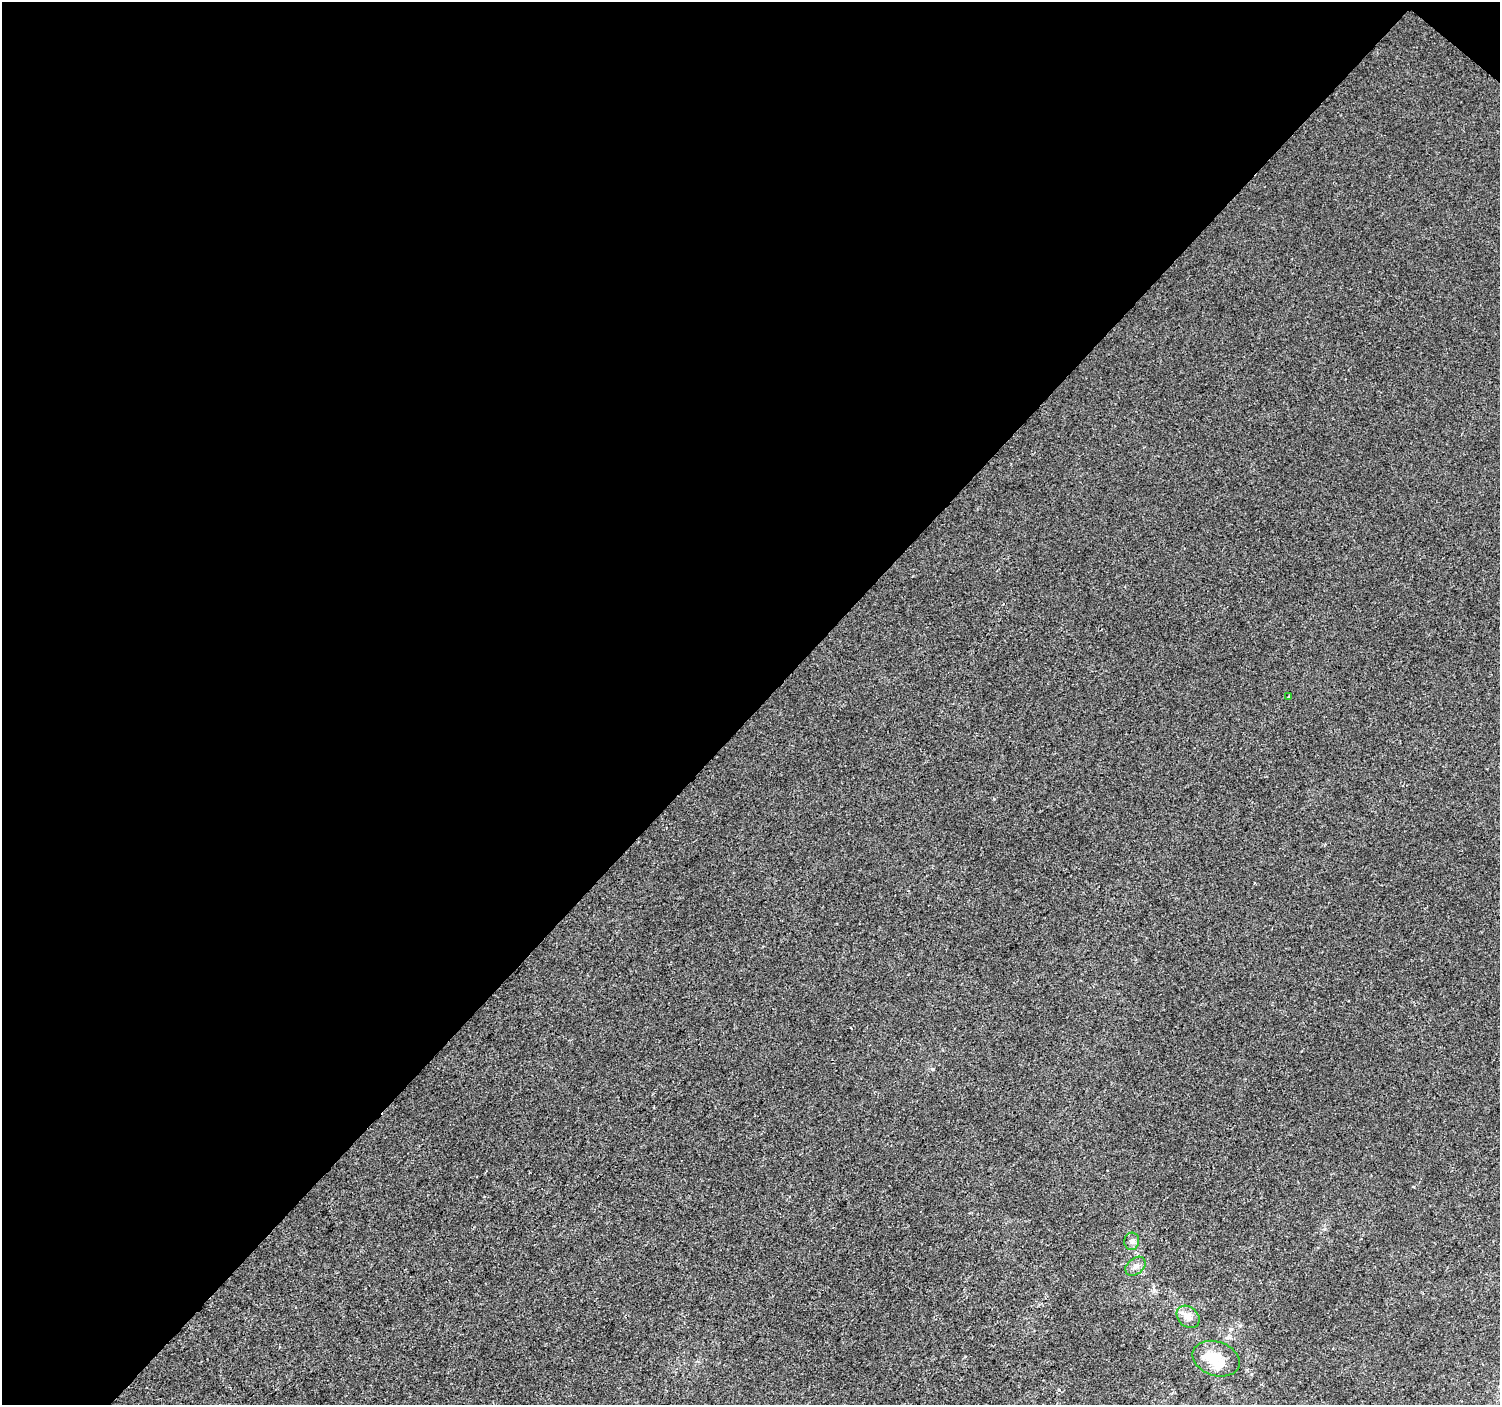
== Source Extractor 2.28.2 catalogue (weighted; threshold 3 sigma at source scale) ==
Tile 1 of 2 x 2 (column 1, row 1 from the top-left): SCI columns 1-1498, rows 1511-2913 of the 2996 x 3002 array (HDU 1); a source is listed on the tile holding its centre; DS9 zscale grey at full resolution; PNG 1502 x 1407 px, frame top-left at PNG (2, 2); each listed source drawn as its Kron ellipse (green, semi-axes under 4 px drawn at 4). Shown black and unused: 51% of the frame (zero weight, under 2 of 3 exposures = <1% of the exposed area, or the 3 px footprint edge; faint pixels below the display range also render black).
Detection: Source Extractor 2.28.2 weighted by HDU 2 'WHT'; one run over the whole footprint, this tile lists its part. Background 1.40e-04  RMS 0.0041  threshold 0.0182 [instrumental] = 3 sigma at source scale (4.5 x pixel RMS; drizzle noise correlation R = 1.50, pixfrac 1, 0.0396/0.0396 arcsec/px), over >= 5 px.
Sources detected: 6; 1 inside a brighter listed object's ellipse — not listed separately; the other 5 listed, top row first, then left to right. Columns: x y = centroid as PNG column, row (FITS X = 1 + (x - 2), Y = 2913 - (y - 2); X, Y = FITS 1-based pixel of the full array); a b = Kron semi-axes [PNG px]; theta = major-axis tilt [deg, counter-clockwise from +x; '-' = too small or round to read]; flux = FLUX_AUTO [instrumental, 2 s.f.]
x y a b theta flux
1288 697 3 3 - 0.84
1132 1241 8 7 - 1.4
1135 1266 11 8 39 2.1
1188 1317 12 10 -41 3.3
1216 1359 24 17 -19 10